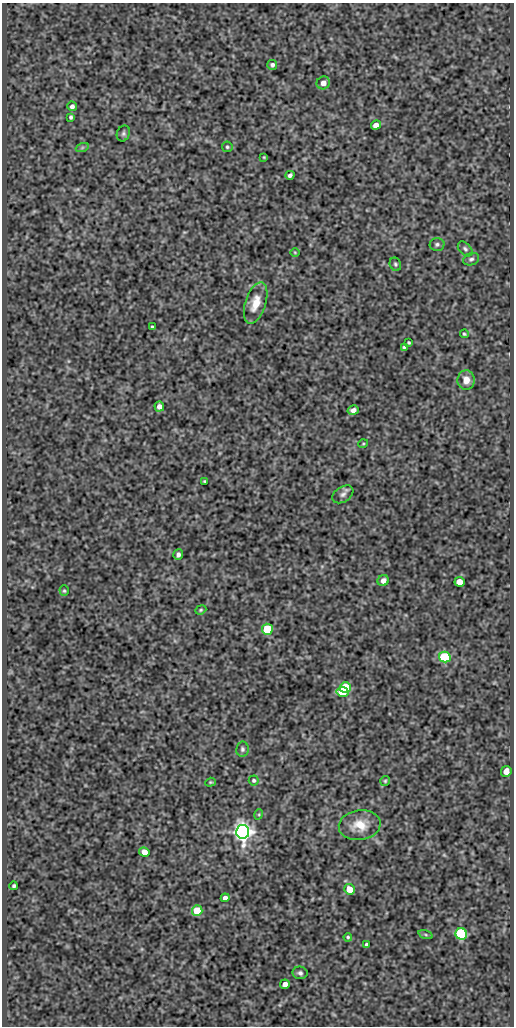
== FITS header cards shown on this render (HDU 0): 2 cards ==
NAXIS1  =                  512
NAXIS2  =                 1024

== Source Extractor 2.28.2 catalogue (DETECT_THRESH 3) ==
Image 512 x 1024 px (HDU 0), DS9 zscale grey, 1 PNG px = 1 image px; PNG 516 x 1028 px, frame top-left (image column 1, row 1024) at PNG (2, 3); each listed source drawn as its Kron ellipse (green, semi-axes under 4 px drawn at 4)
Background 476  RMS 0.99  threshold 2.97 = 3 sigma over >= 5 px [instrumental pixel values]
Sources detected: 54; all 54 listed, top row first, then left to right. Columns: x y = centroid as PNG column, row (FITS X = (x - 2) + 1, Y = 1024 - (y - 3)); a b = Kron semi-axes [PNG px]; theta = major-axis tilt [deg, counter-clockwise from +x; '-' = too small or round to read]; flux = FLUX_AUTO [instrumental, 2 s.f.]
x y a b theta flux
272 65 5 5 - 170
323 83 7 6 - 360
72 106 5 4 - 220
71 117 4 4 - 130
376 125 5 4 - 510
123 133 8 6 66 140
227 147 5 5 - 110
82 148 6 4 19 110
264 157 4 3 - 65
290 175 4 4 - 160
437 244 7 6 - 170
465 249 9 5 -46 170
295 252 5 3 - 55
471 259 8 6 19 180
395 264 7 5 -65 130
256 303 21 10 72 1100
152 327 3 3 - 94
464 334 4 3 - 110
409 342 3 3 - 77
404 347 4 3 - 98
466 380 9 8 - 640
159 406 5 5 - 310
353 410 5 4 - 310
363 444 5 3 - 60
204 481 3 2 - 68
343 494 11 7 33 280
178 555 5 4 - 210
383 580 6 5 - 320
460 582 5 5 - 690
64 591 5 4 - 92
201 610 6 4 22 93
267 629 5 5 - 4300
445 657 6 5 - 6200
345 687 5 5 - 1900
342 692 6 5 - 2200
242 749 7 6 - 160
506 771 6 5 - 430
254 780 5 5 - 110
385 781 5 5 - 92
210 782 5 4 - 82
259 814 5 3 - 66
360 825 21 15 8 1400
243 832 7 6 - 44000
144 852 5 4 - 500
14 886 4 3 - 120
350 889 5 5 - 1000
225 898 4 4 - 290
197 911 5 5 - 2100
461 934 6 5 - 10000
426 935 7 3 -19 100
348 937 4 4 - 92
366 944 3 3 - 110
300 973 7 6 - 200
285 984 5 4 - 420